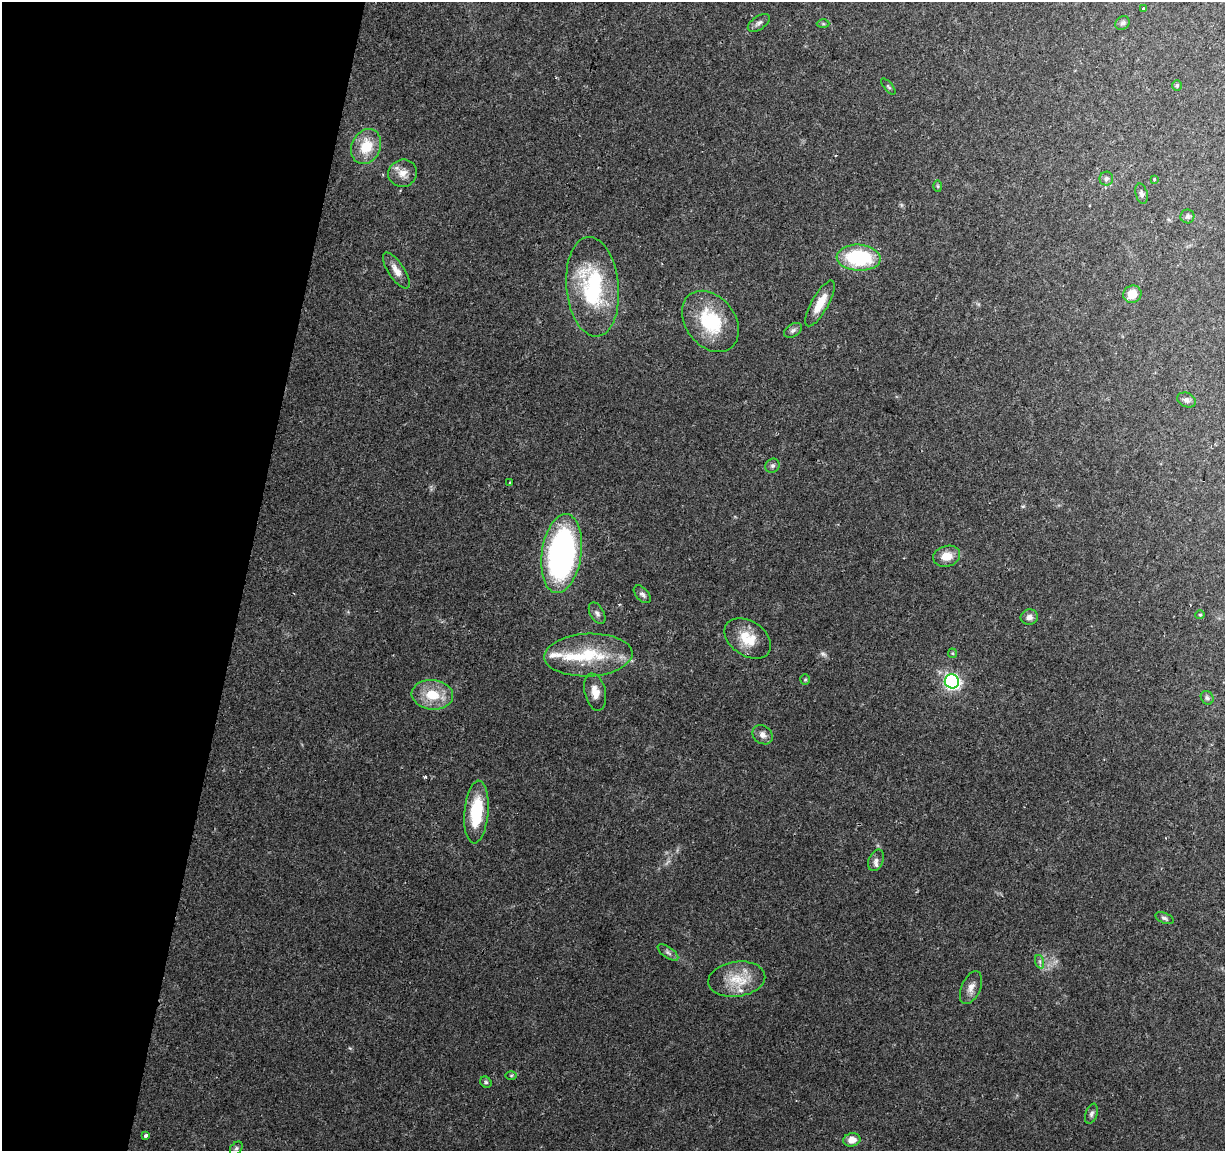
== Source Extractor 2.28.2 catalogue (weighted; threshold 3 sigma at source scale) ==
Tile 9 of 4 x 4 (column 1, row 3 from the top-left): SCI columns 1-1223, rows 1376-2524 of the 4900 x 5106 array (HDU 1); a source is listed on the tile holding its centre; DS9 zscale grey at full resolution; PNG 1227 x 1153 px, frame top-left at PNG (2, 2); each listed source drawn as its Kron ellipse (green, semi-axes under 4 px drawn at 4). Shown black and unused: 20% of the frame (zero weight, under 2 of 3 exposures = <1% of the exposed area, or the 3 px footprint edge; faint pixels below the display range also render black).
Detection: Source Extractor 2.28.2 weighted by HDU 2 'WHT'; one run over the whole footprint, this tile lists its part. Background 0.0974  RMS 0.006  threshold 0.0272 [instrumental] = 3 sigma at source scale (4.5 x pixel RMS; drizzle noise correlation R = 1.50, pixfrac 1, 0.0396/0.0396 arcsec/px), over >= 5 px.
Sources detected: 55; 1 too faint to see at this stretch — neither listed nor drawn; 3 inside a brighter listed object's ellipse — not listed separately; the other 51 listed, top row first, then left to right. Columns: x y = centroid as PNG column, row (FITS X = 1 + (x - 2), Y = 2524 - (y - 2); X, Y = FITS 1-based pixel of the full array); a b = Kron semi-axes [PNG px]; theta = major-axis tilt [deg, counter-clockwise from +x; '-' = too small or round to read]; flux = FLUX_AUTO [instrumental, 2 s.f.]
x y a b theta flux
1143 8 3 3 - 1.7
759 23 12 6 35 2.2
1122 23 7 6 - 1.5
823 24 6 4 -1 0.9
1177 85 5 5 - 0.85
888 87 10 3 -50 0.89
366 146 18 14 66 16
403 173 14 13 - 6.3
1106 179 7 6 - 1.6
1154 179 4 3 - 1
938 186 6 4 -88 0.67
1142 194 10 6 -75 1.8
1187 216 7 7 - 1.6
859 258 22 13 -4 49
396 270 21 8 -56 5.4
593 287 50 26 -85 63
1132 294 9 8 - 8.4
820 303 26 8 60 10
710 321 34 24 -52 36
793 330 10 6 32 1.8
1187 400 10 7 -22 2
772 466 7 6 - 1.6
510 483 3 3 - 1.3
562 554 40 20 82 170
947 556 14 10 15 7.8
642 594 10 6 -47 1.9
597 613 12 7 -60 2.2
1200 615 5 4 - 0.71
1029 617 9 7 11 2.9
748 638 25 17 -34 15
952 653 5 4 - 0.68
588 655 44 21 2 35
805 679 5 4 - 0.8
952 681 7 7 - 150
595 692 19 10 -77 6.9
432 695 21 15 -5 16
1207 698 7 6 - 1.3
763 735 11 9 -39 3.5
476 812 31 12 85 29
876 860 11 7 67 2.4
1164 918 10 5 -22 1.5
668 952 12 5 -34 2
1040 962 7 4 -72 1.3
737 979 29 17 8 18
971 988 17 9 66 4.6
511 1075 6 4 0 0.7
486 1082 6 5 - 1
1091 1114 10 6 70 1.8
146 1135 4 3 - 1.5
852 1140 8 6 12 5.1
236 1148 7 5 50 1.4